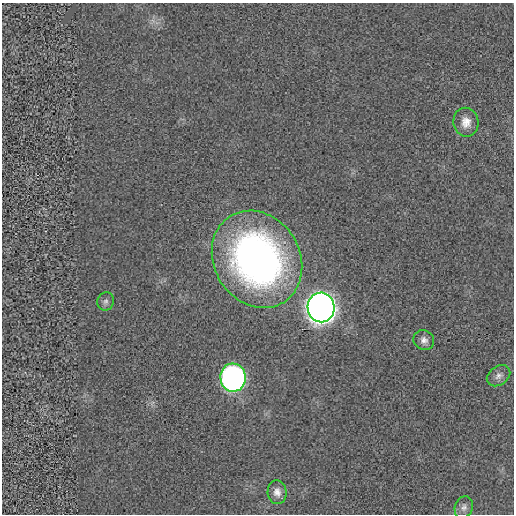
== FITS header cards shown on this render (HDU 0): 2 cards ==
NAXIS1  =                  512 / length of data axis 1
NAXIS2  =                  512 / length of data axis 2

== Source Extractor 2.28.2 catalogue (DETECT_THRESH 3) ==
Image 512 x 512 px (HDU 0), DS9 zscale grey, 1 PNG px = 1 image px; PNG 516 x 516 px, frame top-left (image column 1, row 512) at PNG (2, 3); each listed source drawn as its Kron ellipse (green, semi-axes under 4 px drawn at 4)
Background -1.27e-04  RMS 0.0043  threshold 0.013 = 3 sigma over >= 5 px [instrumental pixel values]
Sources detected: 9; all 9 listed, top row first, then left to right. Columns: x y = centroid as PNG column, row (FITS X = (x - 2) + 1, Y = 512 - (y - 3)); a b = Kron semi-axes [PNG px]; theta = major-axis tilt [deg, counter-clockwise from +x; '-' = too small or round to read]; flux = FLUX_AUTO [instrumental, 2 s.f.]
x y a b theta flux
466 122 14 12 -80 3.2
257 259 51 43 -58 140
106 301 9 8 - 1
321 307 15 13 -88 410
424 340 11 9 -33 1.6
499 376 13 9 35 1.6
233 378 14 12 -84 130
277 492 12 9 -84 2
464 507 11 9 70 1.4